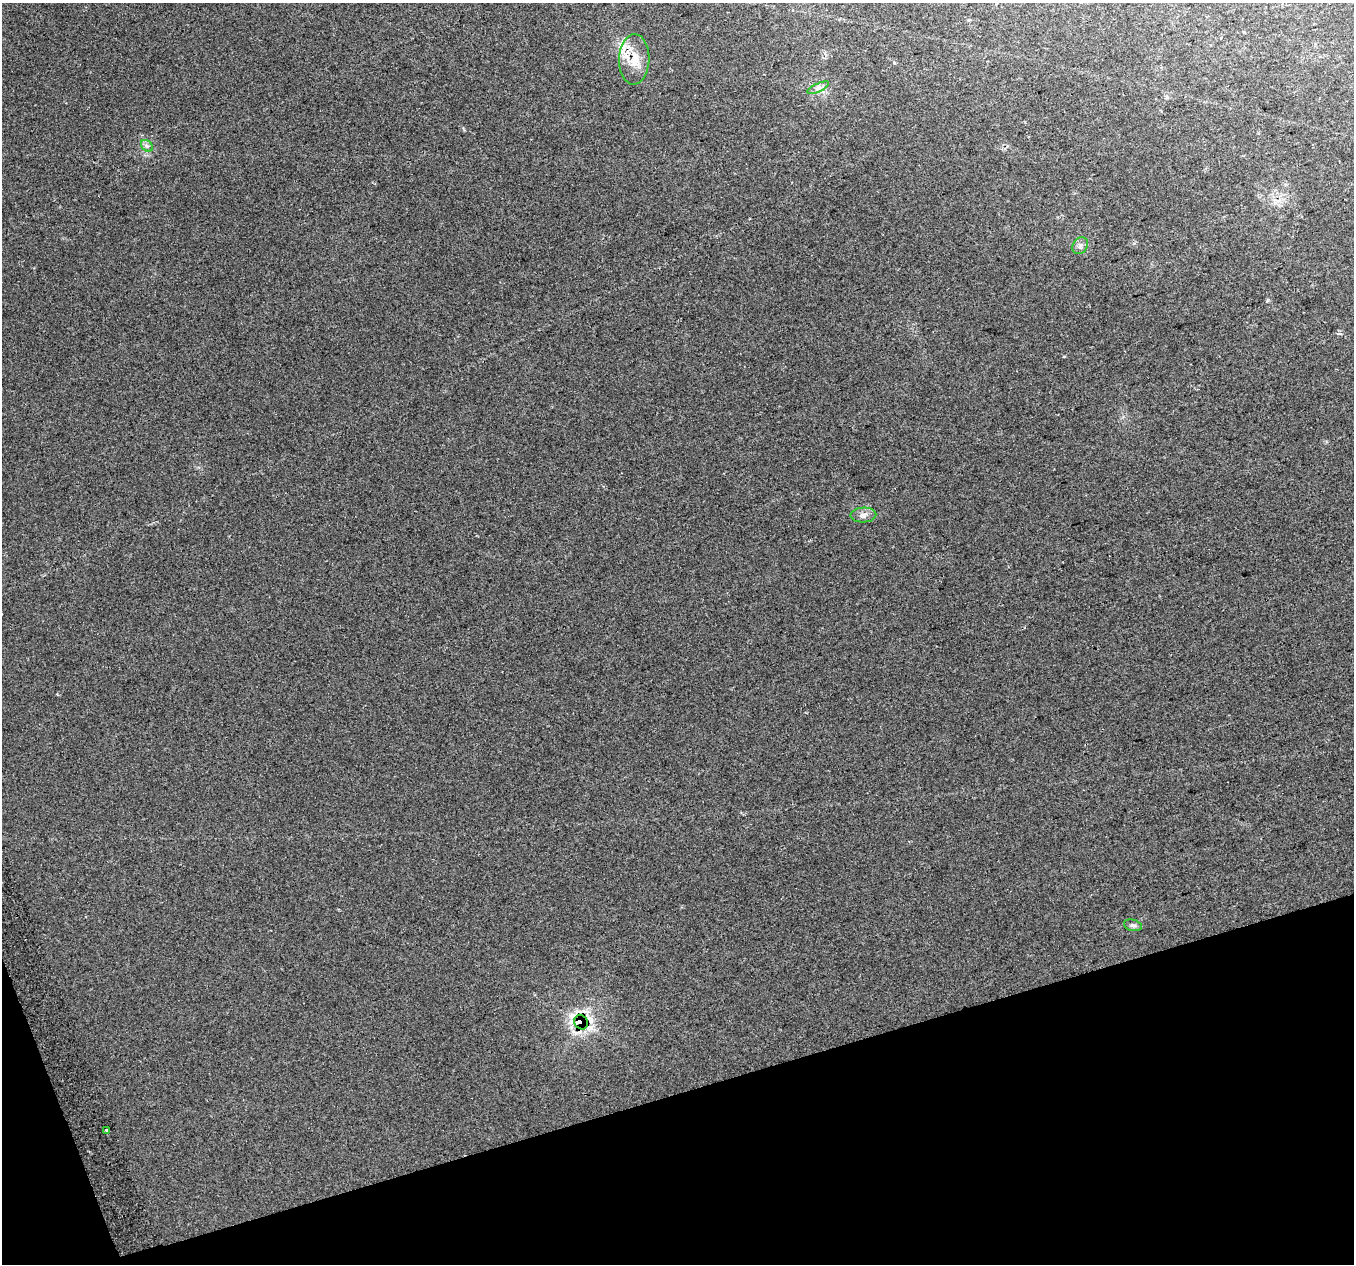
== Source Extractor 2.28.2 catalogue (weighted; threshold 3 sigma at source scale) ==
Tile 14 of 4 x 4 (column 2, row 4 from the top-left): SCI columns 1395-2746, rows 135-1396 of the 5491 x 5261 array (HDU 1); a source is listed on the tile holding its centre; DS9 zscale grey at full resolution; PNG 1356 x 1266 px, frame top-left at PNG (2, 3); each listed source drawn as its Kron ellipse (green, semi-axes under 4 px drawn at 4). Shown black and unused: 15% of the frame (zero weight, under 2 of 3 exposures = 3% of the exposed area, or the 3 px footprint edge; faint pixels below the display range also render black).
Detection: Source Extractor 2.28.2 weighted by HDU 2 'WHT'; one run over the whole footprint, this tile lists its part. Background 0.0669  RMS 0.013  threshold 0.0591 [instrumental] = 3 sigma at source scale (4.5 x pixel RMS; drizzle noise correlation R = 1.50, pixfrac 1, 0.0396/0.0396 arcsec/px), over >= 5 px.
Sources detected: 9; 1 inside a brighter listed object's ellipse — not listed separately; the other 8 listed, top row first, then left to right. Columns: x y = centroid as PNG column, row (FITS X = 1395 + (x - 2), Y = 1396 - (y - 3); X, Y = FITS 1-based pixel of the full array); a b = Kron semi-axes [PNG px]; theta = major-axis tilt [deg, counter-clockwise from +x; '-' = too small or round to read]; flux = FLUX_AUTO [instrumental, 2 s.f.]
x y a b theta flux
634 59 25 15 88 26
818 88 12 4 25 4.1
147 146 7 5 -43 3.1
1080 246 9 7 58 4.3
863 515 13 7 3 6.4
1133 925 9 5 -14 3.4
581 1022 7 6 - 250
107 1130 3 3 - 5.1
Overlapping masked pixels (flux is a lower limit): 2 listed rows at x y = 634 59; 581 1022